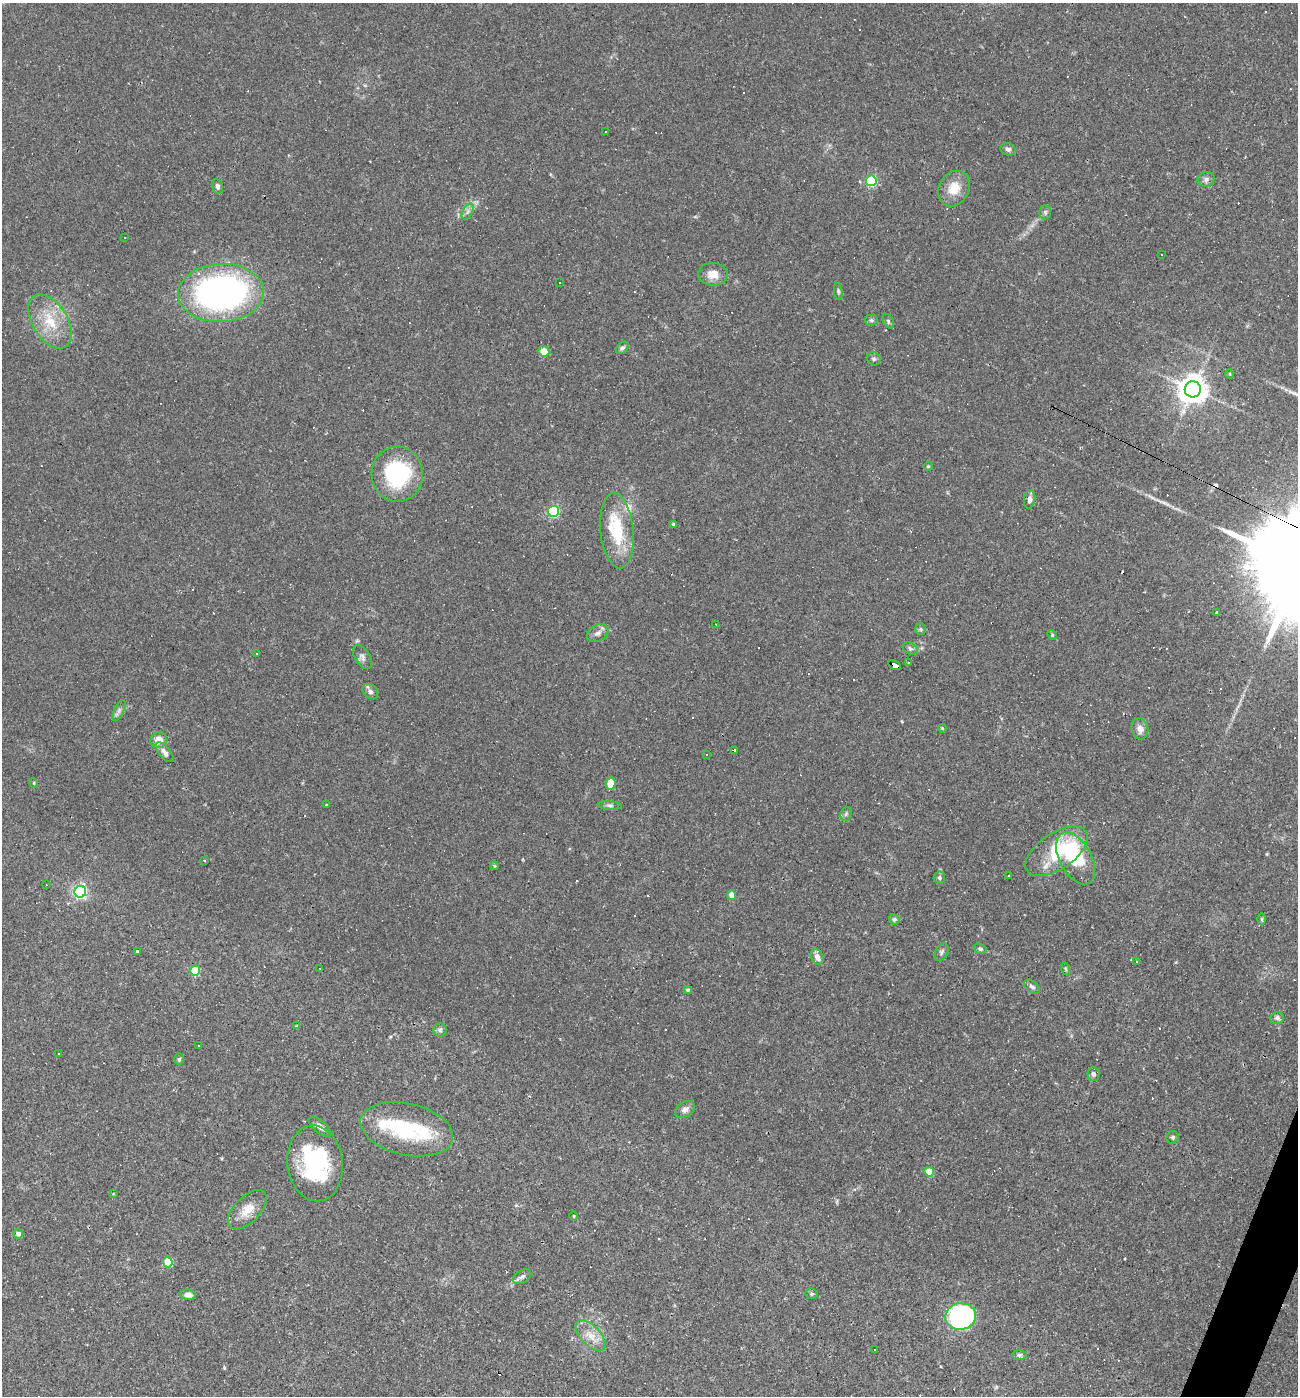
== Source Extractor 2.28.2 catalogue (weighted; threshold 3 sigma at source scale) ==
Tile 6 of 4 x 4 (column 2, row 2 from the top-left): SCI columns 1567-2862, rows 2791-4184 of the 5591 x 5579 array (HDU 1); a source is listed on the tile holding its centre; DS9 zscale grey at full resolution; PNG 1300 x 1398 px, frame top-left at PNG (2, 3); each listed source drawn as its Kron ellipse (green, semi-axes under 4 px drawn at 4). Shown black and unused: <1% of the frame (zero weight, under 2 of 3 exposures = <1% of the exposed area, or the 3 px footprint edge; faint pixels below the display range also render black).
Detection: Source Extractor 2.28.2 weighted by HDU 2 'WHT'; one run over the whole footprint, this tile lists its part. Background 0.0501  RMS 0.0055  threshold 0.025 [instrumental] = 3 sigma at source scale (4.5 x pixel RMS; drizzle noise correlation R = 1.50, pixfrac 1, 0.05/0.05 arcsec/px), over >= 5 px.
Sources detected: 133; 1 inside a brighter object's white glare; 29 cosmic-ray / hot-pixel residue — neither listed nor drawn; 6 inside a brighter listed object's ellipse — not listed separately; the other 97 listed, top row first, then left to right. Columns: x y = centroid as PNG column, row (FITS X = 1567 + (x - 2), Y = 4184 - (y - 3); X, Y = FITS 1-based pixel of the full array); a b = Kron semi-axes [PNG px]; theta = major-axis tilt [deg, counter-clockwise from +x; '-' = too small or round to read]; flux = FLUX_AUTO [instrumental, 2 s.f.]
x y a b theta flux
605 132 3 2 - 0.53
1008 149 7 6 - 1.7
1206 179 8 7 - 2.1
871 181 5 5 - 49
217 187 7 5 -75 1.9
954 189 18 15 62 9.9
468 211 9 5 59 1.7
1045 212 7 5 -88 1.1
125 237 2 2 - 0.3
1162 255 3 2 - 0.73
713 274 15 11 -3 6.5
560 282 3 3 - 2.1
838 292 8 4 -82 1.1
221 293 43 29 3 180
871 320 6 5 - 0.99
50 321 30 17 -58 18
888 321 8 5 -61 0.92
622 348 7 5 43 1.4
544 351 5 5 - 7.3
874 359 7 6 - 1.3
1230 374 4 3 - 0.44
1193 389 8 8 - 780
928 466 4 4 - 0.56
397 474 27 25 -87 51
1030 499 9 5 83 2.2
553 511 5 5 - 58
673 524 3 3 - 0.59
617 531 38 16 -84 25
1217 613 3 3 - 0.97
716 624 3 2 - 0.5
921 629 6 5 - 0.91
598 633 11 8 31 2.8
1052 635 5 4 - 0.65
910 649 8 5 -29 1.3
256 653 3 3 - 0.97
362 657 13 7 -59 2.3
908 663 2 2 - 0.5
895 665 7 4 -29 50
370 691 9 6 -41 1.9
119 710 11 5 64 1.8
942 728 4 3 - 0.47
1140 729 10 8 -76 3.5
159 740 8 8 - 5.6
735 750 3 3 - 2.1
164 752 12 5 -49 2.7
706 754 3 2 - 0.68
34 783 5 3 - 0.45
611 783 6 5 - 12
326 805 4 2 - 0.36
610 805 12 4 -3 1.6
846 814 7 5 69 1.1
1057 851 35 18 34 33
1076 858 28 15 -62 33
204 860 4 2 - 0.41
495 866 4 3 - 0.74
1008 875 3 3 - 4.5
939 878 6 6 - 1.2
46 885 3 2 - 0.3
80 892 6 6 - 96
732 895 4 4 - 6.1
894 919 5 5 - 1.1
1262 919 6 4 89 0.7
980 949 6 5 - 1
137 952 3 3 - 17
941 952 9 6 60 1.4
817 957 8 6 -64 3.1
1136 961 2 2 - 0.35
320 968 3 2 - 0.31
1066 969 6 4 -70 0.77
195 971 5 5 - 28
1032 987 9 5 -38 1.6
688 990 4 4 - 0.97
1277 1018 7 5 17 1.6
297 1026 3 3 - 0.59
440 1030 6 6 - 1.3
199 1045 3 2 - 0.67
59 1053 2 2 - 0.42
179 1059 6 5 - 0.84
1093 1074 7 6 - 1.8
685 1109 11 7 33 2.7
320 1127 14 6 -38 2.7
407 1129 47 26 -13 44
1173 1137 6 5 - 1.2
315 1163 38 27 -83 56
929 1172 5 5 - 13
113 1194 4 2 - 0.42
247 1210 24 12 46 8.2
574 1216 5 3 - 0.47
18 1234 5 5 - 2
168 1262 5 5 - 20
522 1277 10 6 32 1.8
811 1294 6 5 - 0.99
188 1295 8 5 -9 3.5
960 1316 15 13 7 80
590 1336 19 9 -46 7.4
874 1349 2 2 - 0.52
1019 1355 7 5 0 1.1
Overlapping masked pixels (flux is a lower limit): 2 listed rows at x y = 895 665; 315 1163